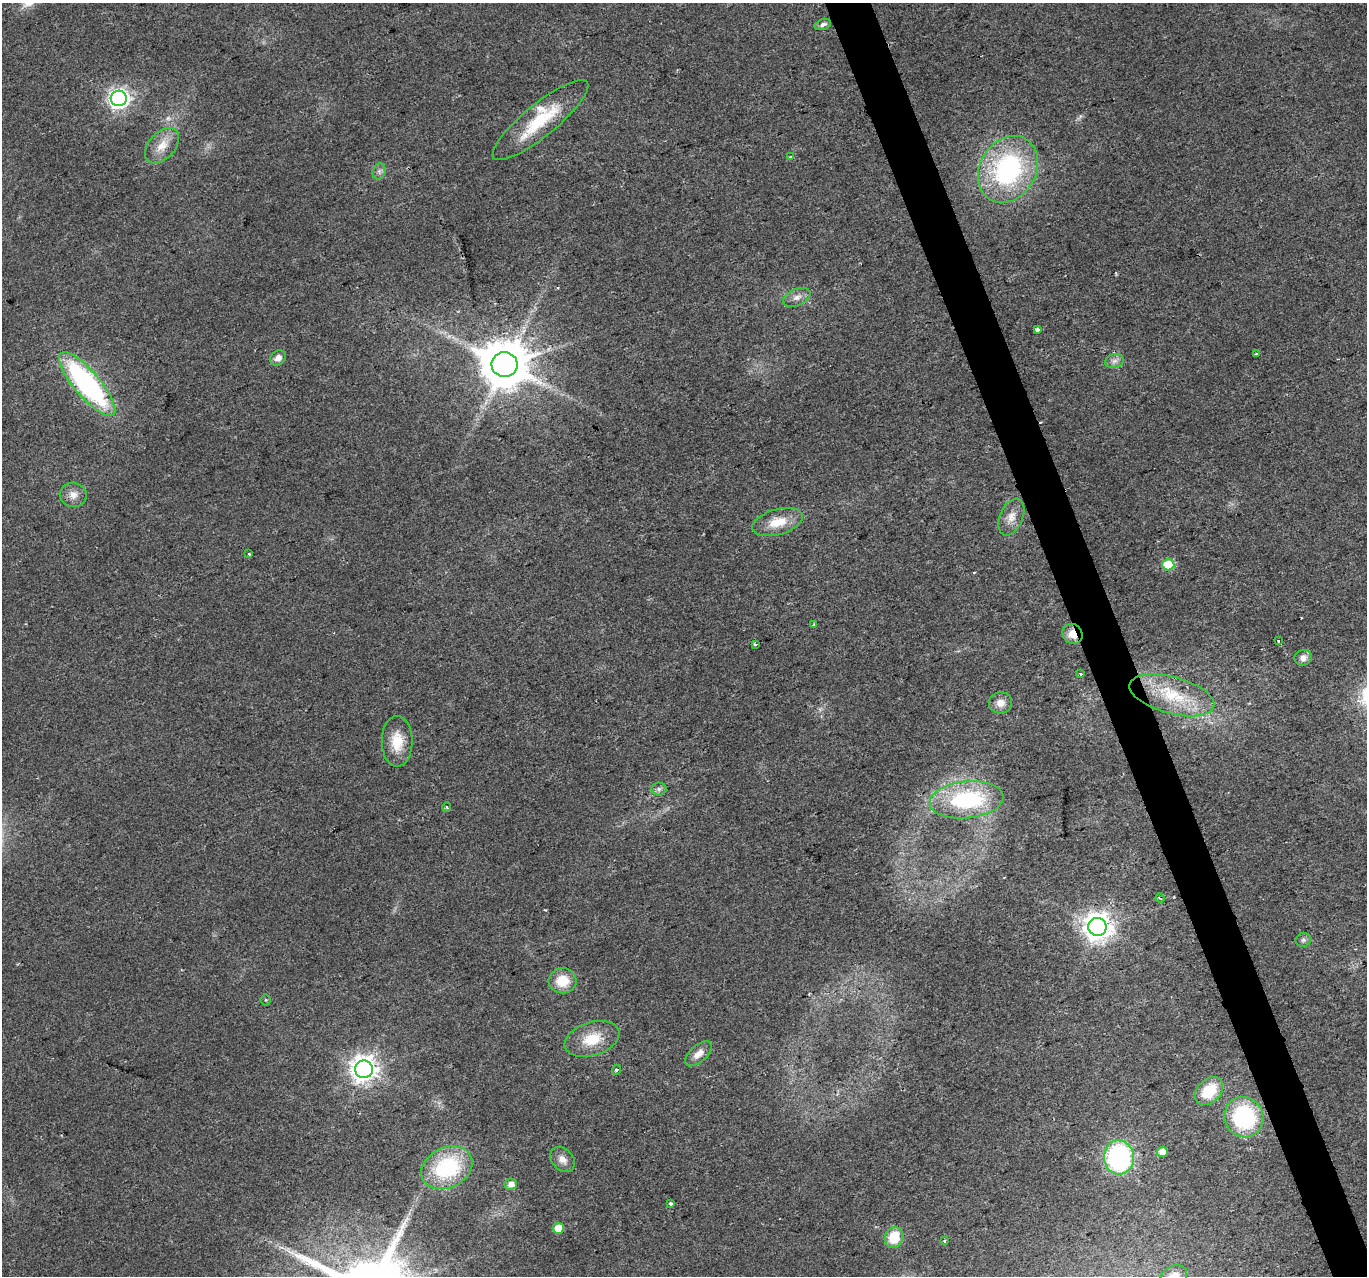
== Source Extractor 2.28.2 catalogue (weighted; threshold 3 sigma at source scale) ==
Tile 6 of 4 x 4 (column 2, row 2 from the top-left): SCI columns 1367-2731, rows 2675-3948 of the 5461 x 5294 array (HDU 1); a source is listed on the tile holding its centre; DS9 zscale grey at full resolution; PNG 1369 x 1278 px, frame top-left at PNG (2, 3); each listed source drawn as its Kron ellipse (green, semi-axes under 4 px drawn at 4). Shown black and unused: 3% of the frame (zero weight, under 2 of 3 exposures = <1% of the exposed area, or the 3 px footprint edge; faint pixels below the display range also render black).
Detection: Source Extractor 2.28.2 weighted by HDU 2 'WHT'; one run over the whole footprint, this tile lists its part. Background 0.0183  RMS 0.0061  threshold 0.0273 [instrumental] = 3 sigma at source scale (4.5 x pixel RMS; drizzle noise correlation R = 1.50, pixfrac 1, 0.0396/0.0396 arcsec/px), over >= 5 px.
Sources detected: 56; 1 too faint to see at this stretch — neither listed nor drawn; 3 inside a brighter listed object's ellipse — not listed separately; the other 52 listed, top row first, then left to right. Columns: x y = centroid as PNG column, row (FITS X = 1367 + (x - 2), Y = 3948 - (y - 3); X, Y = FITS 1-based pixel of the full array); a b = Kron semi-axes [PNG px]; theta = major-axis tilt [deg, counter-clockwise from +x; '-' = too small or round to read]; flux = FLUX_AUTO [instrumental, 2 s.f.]
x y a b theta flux
823 24 8 5 17 2.1
119 98 8 8 - 320
540 120 60 16 39 35
162 146 21 13 47 9.8
790 157 3 3 - 0.98
1008 169 35 28 59 99
379 171 8 6 70 1.9
797 297 14 8 23 4.4
1037 329 4 3 - 4.8
1256 354 4 3 - 1.2
278 358 8 7 - 4.1
1114 361 9 7 16 2.8
504 365 13 12 - 3200
87 384 40 13 -50 130
73 495 13 12 - 5.5
1011 517 19 11 66 7.1
778 522 26 12 16 14
249 554 3 3 - 1.1
1168 565 6 5 - 29
814 625 4 3 - 1.3
1072 634 11 9 -50 8.3
1278 640 3 3 - 2.4
755 644 3 3 - 7.3
1303 658 8 7 - 3.4
1080 674 3 3 - 1.4
1172 695 44 18 -15 33
1000 703 11 10 - 5.1
397 741 25 15 -90 16
659 789 7 6 - 1.9
967 800 37 18 6 69
447 807 5 3 - 0.63
1160 898 4 3 - 0.79
1097 927 9 9 - 760
1303 940 8 7 - 1.8
563 981 14 12 2 14
266 1000 5 5 - 0.83
592 1039 28 16 18 18
698 1054 16 8 41 5.6
364 1069 9 9 - 640
616 1070 5 3 - 0.7
1209 1091 16 11 45 21
1244 1117 20 19 - 66
1162 1152 5 5 - 7.6
1119 1157 17 15 -85 94
562 1160 14 10 -46 5
447 1168 27 20 26 56
511 1184 6 5 - 4.3
671 1204 3 3 - 1.7
558 1228 5 5 - 13
894 1237 11 9 70 16
945 1241 3 3 - 1.1
1174 1276 14 10 27 8.8
Overlapping masked pixels (flux is a lower limit): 1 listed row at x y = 1072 634
Isophote crosses this tile's border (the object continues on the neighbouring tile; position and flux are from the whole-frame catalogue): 1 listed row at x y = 1174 1276